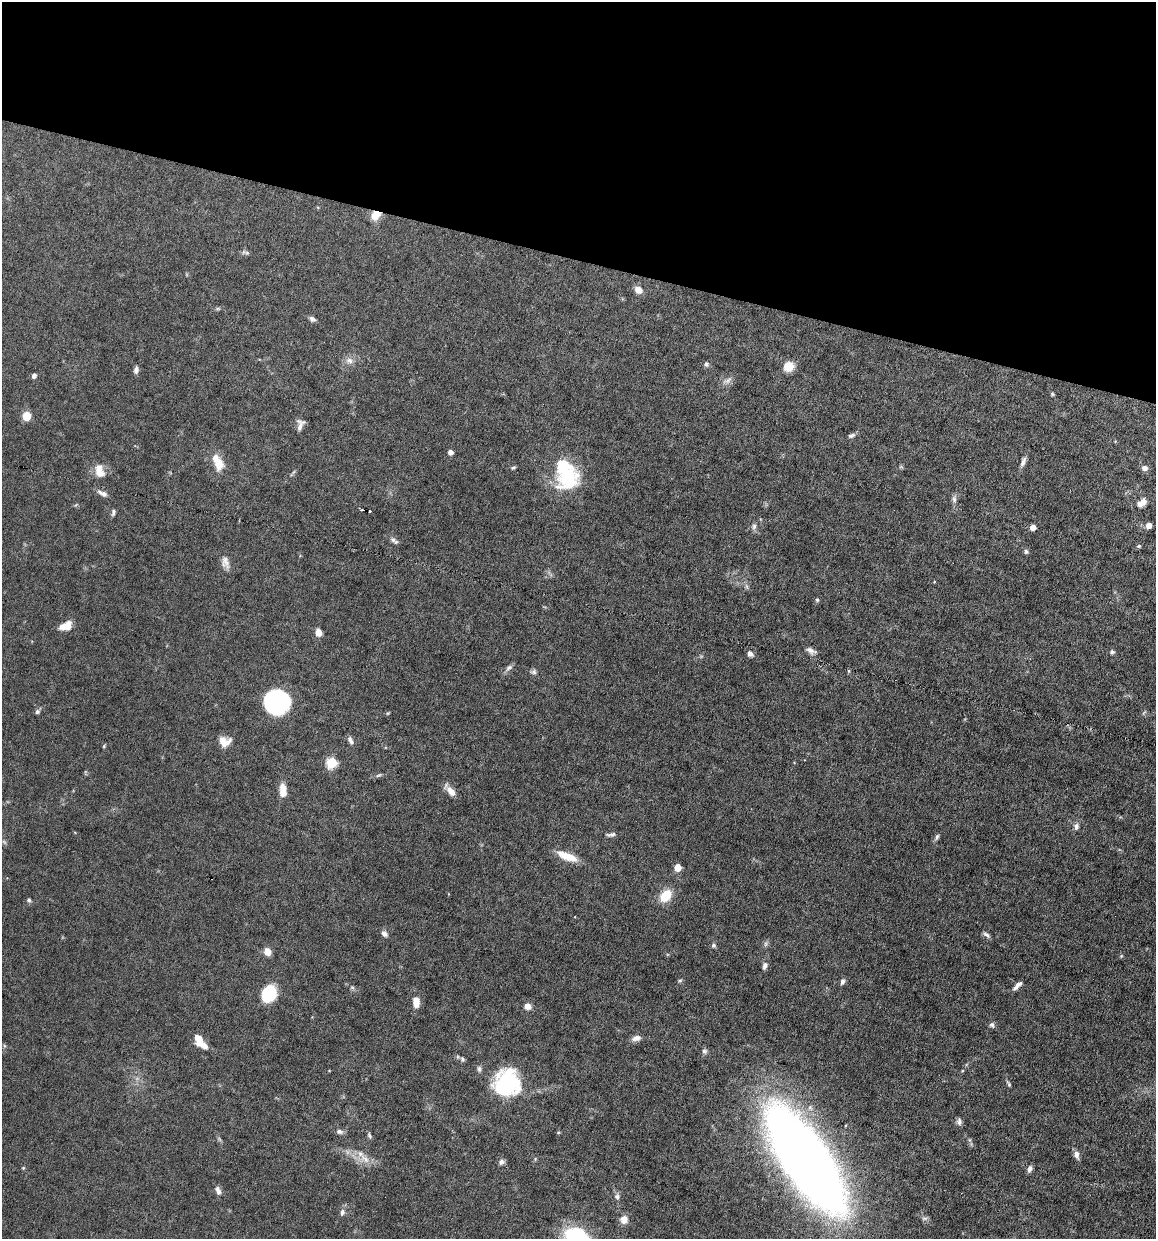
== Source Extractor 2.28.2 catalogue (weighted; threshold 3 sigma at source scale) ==
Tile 2 of 4 x 4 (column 2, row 1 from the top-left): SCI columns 1273-2426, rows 3713-4949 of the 4972 x 4949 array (HDU 1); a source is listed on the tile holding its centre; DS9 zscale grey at full resolution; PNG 1158 x 1241 px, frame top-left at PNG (2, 2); no overlay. Shown black and unused: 21% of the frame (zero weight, under 6 of 12 exposures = <1% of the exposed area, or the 3 px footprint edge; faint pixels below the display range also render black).
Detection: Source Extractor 2.28.2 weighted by HDU 2 'WHT'; one run over the whole footprint, this tile lists its part. Background 0.0782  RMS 0.0027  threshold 0.011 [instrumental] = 3 sigma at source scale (4.09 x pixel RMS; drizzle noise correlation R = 1.36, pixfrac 0.8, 0.05/0.05 arcsec/px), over >= 5 px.
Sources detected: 100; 1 cosmic-ray / hot-pixel residue — not listed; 4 inside a brighter listed object's ellipse — not listed separately; the other 95 listed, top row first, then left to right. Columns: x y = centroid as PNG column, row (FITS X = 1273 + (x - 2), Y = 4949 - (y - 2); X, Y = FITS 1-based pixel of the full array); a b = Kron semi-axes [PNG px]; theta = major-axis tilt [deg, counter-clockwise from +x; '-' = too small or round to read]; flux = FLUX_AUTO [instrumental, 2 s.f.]
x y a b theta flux
376 215 11 8 50 3.3
638 290 8 6 -40 2.3
312 319 7 5 -33 0.78
349 361 10 8 -18 1.3
706 364 6 6 - 0.57
789 366 11 10 - 3.2
136 370 8 5 80 0.93
34 375 5 4 - 0.92
728 380 12 6 34 1.1
1052 394 5 4 - 0.32
26 416 7 6 - 5.4
300 427 18 6 58 1.2
851 435 10 5 22 0.66
450 452 4 4 - 1.3
1023 462 15 5 69 1.1
218 464 14 10 -83 3.8
901 467 6 4 -18 0.32
513 468 6 4 28 0.38
1145 468 7 6 - 0.99
99 471 19 12 -72 3
567 478 32 27 47 15
102 493 13 6 -28 1.2
954 499 9 6 -80 0.83
1142 503 13 8 43 2
113 512 8 5 79 0.58
1149 525 6 5 - 1.4
754 526 8 6 75 0.7
1033 527 5 4 - 2.3
394 540 11 6 -39 0.81
1139 546 5 4 - 0.34
1026 551 6 5 - 0.59
225 562 17 10 -75 1.8
746 586 7 4 -71 0.49
817 600 5 4 - 0.39
67 626 11 8 54 2.8
318 632 7 6 - 2.3
811 651 13 7 -24 1.1
1112 652 6 5 - 0.5
750 653 7 5 -45 0.98
509 668 11 6 41 0.86
534 672 7 7 - 0.61
277 702 17 16 - 53
37 712 6 6 - 0.56
388 713 5 3 - 0.25
351 741 11 5 -65 0.89
224 742 13 11 -3 2.7
104 746 5 3 - 0.26
332 763 6 5 - 17
378 775 8 4 10 0.48
283 791 13 6 -87 3.5
451 791 15 7 -50 2.1
1076 826 8 7 - 0.89
611 835 12 5 9 0.73
937 837 8 5 74 0.59
4 842 8 3 -45 0.35
567 856 24 8 -22 4.4
677 867 5 5 - 4
665 896 12 9 50 6.2
29 900 5 5 - 0.44
384 933 8 6 -49 0.9
986 935 11 5 -35 0.68
766 944 7 4 89 0.5
713 945 6 6 - 0.49
267 951 7 6 - 2.7
1121 956 6 3 72 0.25
765 966 9 6 71 0.92
680 980 6 4 19 0.34
842 981 8 5 70 0.72
1017 986 13 5 45 1.2
352 987 7 4 -19 0.41
269 994 15 11 64 13
416 1002 13 8 -87 2.3
527 1006 8 7 - 1.4
992 1025 7 7 - 0.63
636 1038 11 6 16 1.4
199 1040 14 8 -72 3.2
704 1051 8 7 - 0.67
462 1059 7 6 - 0.49
479 1069 9 5 -83 0.62
507 1084 26 24 67 25
1009 1084 8 4 -61 0.41
959 1121 10 6 -82 0.8
339 1132 9 6 -13 0.79
369 1136 7 5 -59 0.5
1076 1155 10 6 -73 1.1
365 1159 18 8 -44 2.4
806 1160 77 28 -56 420
501 1162 8 6 59 0.74
23 1168 5 4 - 0.24
1029 1169 8 5 69 0.91
218 1191 11 6 -69 1.1
617 1196 8 7 - 0.8
342 1212 9 6 75 0.91
925 1218 9 4 0 0.52
624 1219 9 8 - 2.1
Overlapping masked pixels (flux is a lower limit): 1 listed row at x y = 376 215